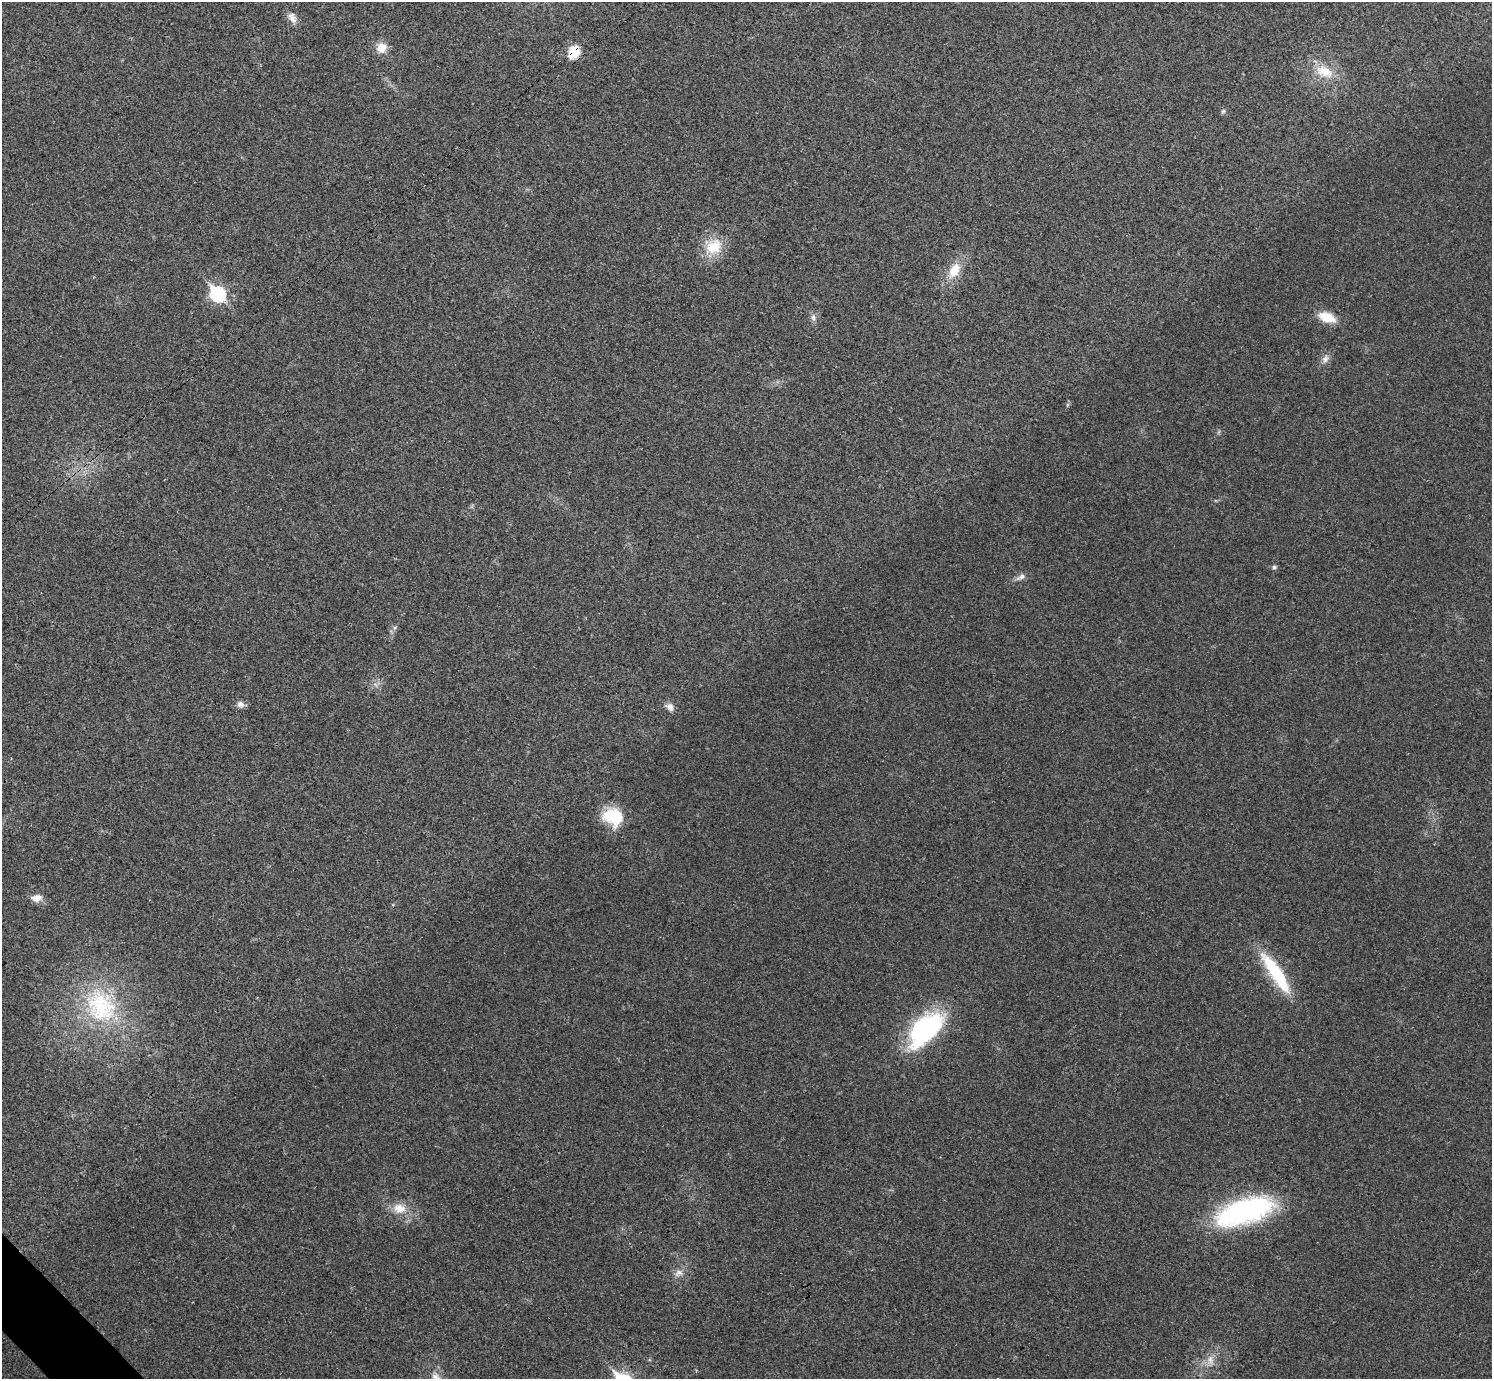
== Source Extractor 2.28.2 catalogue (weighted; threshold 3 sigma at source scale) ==
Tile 7 of 4 x 4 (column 3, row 2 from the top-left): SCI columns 2992-4481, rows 2920-4296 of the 5983 x 5981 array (HDU 1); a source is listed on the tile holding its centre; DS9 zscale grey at full resolution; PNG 1494 x 1381 px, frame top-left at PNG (2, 2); no overlay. Shown black and unused: <1% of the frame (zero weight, under 3 of 4 exposures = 1% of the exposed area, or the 3 px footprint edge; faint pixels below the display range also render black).
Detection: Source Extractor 2.28.2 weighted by HDU 2 'WHT'; one run over the whole footprint, this tile lists its part. Background 0.029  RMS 0.0049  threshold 0.022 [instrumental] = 3 sigma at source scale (4.5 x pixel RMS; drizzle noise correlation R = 1.50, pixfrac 1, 0.05/0.05 arcsec/px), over >= 5 px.
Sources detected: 25; all 25 listed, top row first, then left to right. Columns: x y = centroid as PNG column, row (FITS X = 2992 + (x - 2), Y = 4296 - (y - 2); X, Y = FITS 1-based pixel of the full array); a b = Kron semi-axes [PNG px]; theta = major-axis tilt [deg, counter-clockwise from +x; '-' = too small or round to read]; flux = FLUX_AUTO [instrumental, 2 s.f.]
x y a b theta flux
292 18 16 9 -55 3.6
382 48 12 11 - 6.3
574 52 12 9 62 14
1324 71 28 15 -22 13
1223 111 8 5 63 0.9
713 246 24 21 21 14
954 270 22 12 61 10
218 294 8 7 - 83
813 317 10 6 -81 1.8
1327 317 17 10 -20 11
1325 359 13 8 65 2.7
1274 567 6 6 - 1
1021 577 16 7 30 2.5
395 628 7 4 45 1.1
240 704 9 8 - 2.2
670 707 11 9 -45 2.8
613 817 23 18 -17 20
37 898 14 9 7 3.8
1276 973 57 14 -57 30
101 1006 55 42 -56 58
925 1029 44 23 46 68
399 1208 19 14 -9 8.2
1244 1211 59 22 18 100
679 1273 13 9 26 3.1
1210 1360 14 9 -86 4.2
Overlapping masked pixels (flux is a lower limit): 1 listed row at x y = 574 52